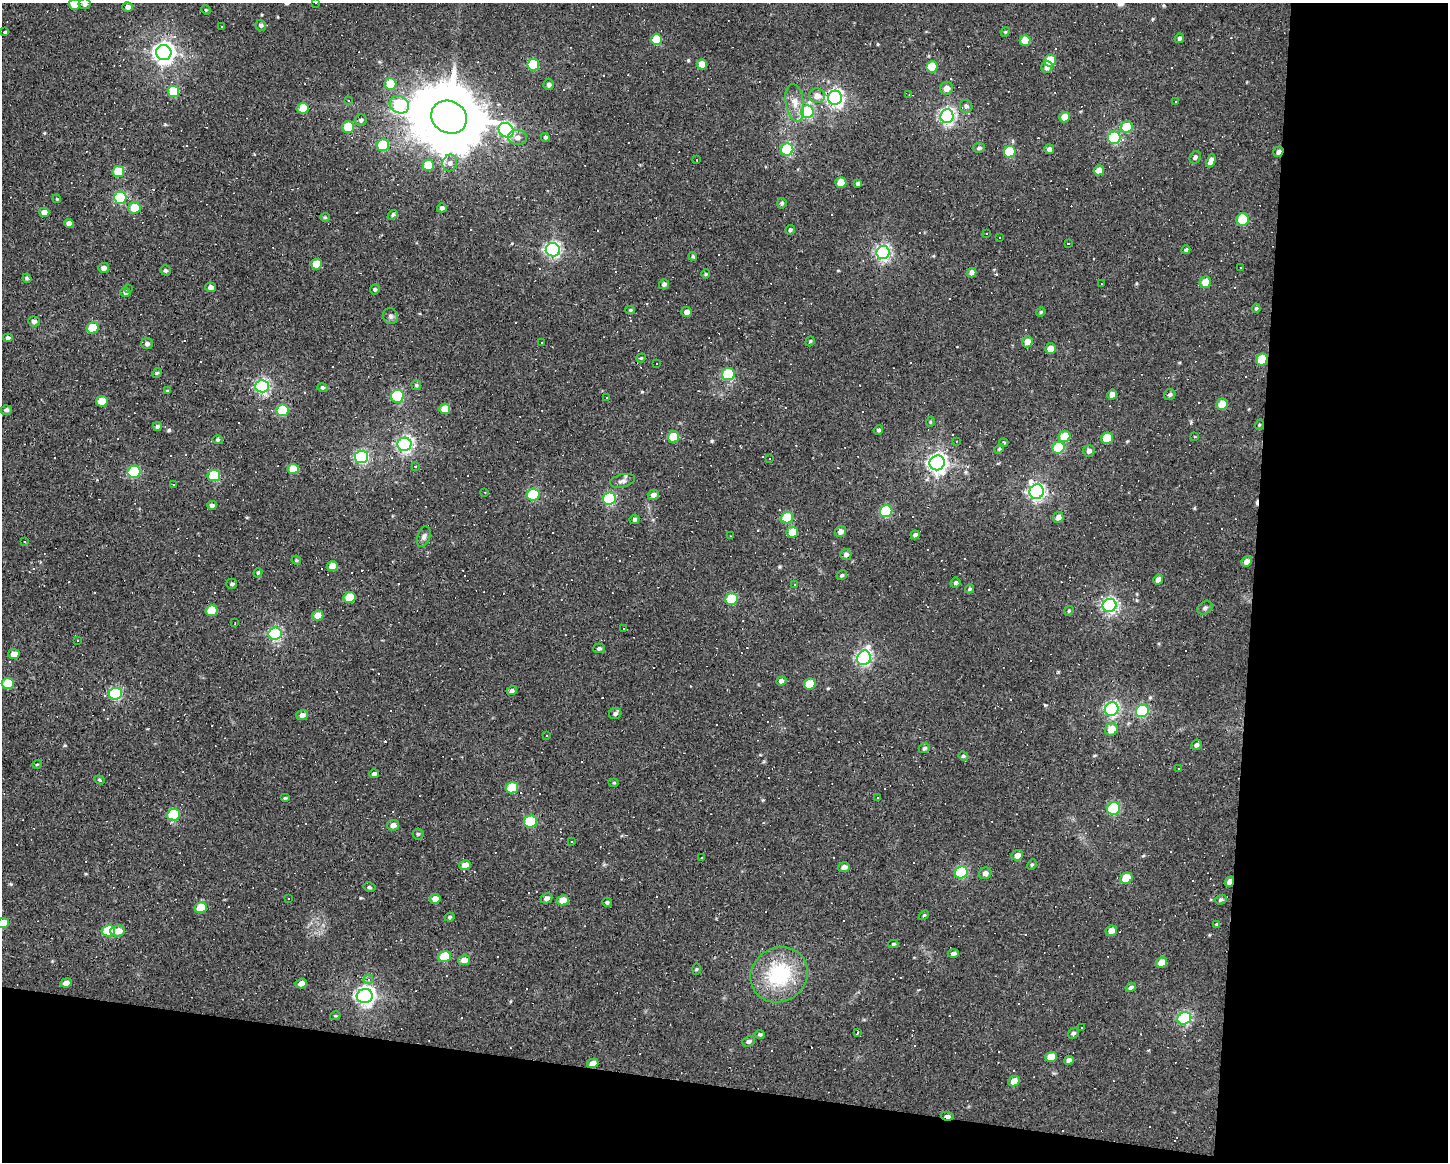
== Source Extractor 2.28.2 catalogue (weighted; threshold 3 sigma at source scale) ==
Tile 12 of 3 x 4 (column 3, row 4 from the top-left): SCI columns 2999-4444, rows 1-1160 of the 4664 x 4640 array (HDU 1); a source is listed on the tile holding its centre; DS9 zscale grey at full resolution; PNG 1450 x 1164 px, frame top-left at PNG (2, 3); each listed source drawn as its Kron ellipse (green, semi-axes under 4 px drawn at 4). Shown black and unused: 20% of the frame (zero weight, under 3 of 4 exposures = <1% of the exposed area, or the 3 px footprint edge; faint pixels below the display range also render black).
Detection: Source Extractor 2.28.2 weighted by HDU 2 'WHT'; one run over the whole footprint, this tile lists its part. Background 0.037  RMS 0.0064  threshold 0.0288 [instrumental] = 3 sigma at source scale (4.5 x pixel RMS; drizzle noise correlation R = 1.50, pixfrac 1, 0.05/0.05 arcsec/px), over >= 5 px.
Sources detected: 389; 128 cosmic-ray / hot-pixel residue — neither listed nor drawn; the other 261 listed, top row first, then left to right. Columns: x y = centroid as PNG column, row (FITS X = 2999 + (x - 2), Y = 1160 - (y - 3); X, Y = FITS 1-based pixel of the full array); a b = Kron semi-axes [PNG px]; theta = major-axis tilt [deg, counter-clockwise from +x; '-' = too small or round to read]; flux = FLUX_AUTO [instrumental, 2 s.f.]
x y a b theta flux
315 3 3 3 - 5
74 4 5 5 - 15
84 4 6 5 - 2.1
128 7 5 4 - 2.2
206 10 5 4 - 0.58
261 25 5 5 - 1.8
222 26 3 2 - 0.53
5 32 3 3 - 0.89
1005 32 5 4 - 0.6
1179 38 5 4 - 1.1
657 39 6 5 - 21
1025 41 5 5 - 13
164 53 8 7 - 380
1050 61 6 5 - 21
702 64 5 5 - 9.5
533 65 6 6 - 39
932 67 6 5 - 22
1047 67 6 5 - 2.9
390 84 6 6 - 19
549 85 5 5 - 1.7
946 88 6 6 - 3.9
173 91 6 5 - 22
909 95 3 2 - 0.6
817 96 8 7 - 5
835 98 7 7 - 210
348 100 3 3 - 1
1176 101 2 2 - 0.39
795 103 19 9 -81 6.8
399 105 10 8 -30 62
966 106 6 6 - 1.6
303 108 5 5 - 16
807 112 6 6 - 64
947 116 7 6 - 190
449 117 18 16 -27 5700
1064 117 5 5 - 8
361 120 6 5 - 1.3
348 127 6 5 - 23
1127 127 6 5 - 23
506 130 8 6 -42 140
517 137 10 7 -6 3.5
545 137 5 4 - 0.98
1114 138 6 6 - 72
383 145 6 6 - 31
979 148 6 5 - 1.4
1049 149 5 4 - 2.3
787 150 6 6 - 69
1010 152 6 6 - 33
1278 152 5 4 - 2
1195 157 6 5 - 1.4
697 160 3 2 - 0.4
1211 161 7 4 68 3.3
450 163 8 7 - 2.6
428 165 5 5 - 18
1099 170 5 5 - 4.7
118 172 6 5 - 21
841 183 5 5 - 11
858 183 4 4 - 1.3
120 198 6 6 - 58
57 199 4 3 - 0.55
782 203 5 4 - 1.1
134 208 6 5 - 13
442 208 5 4 - 1.5
44 212 5 4 - 3.8
393 215 6 4 41 1.1
325 217 4 4 - 0.67
1243 220 6 6 - 35
69 223 5 4 - 3
790 230 5 4 - 1.1
986 234 3 3 - 8.9
1000 238 3 3 - 9.1
1068 244 3 2 - 0.48
553 250 7 7 - 170
1186 250 4 4 - 0.96
883 252 7 6 - 150
693 256 4 3 - 0.73
316 264 5 5 - 13
1240 267 3 3 - 6.8
104 268 5 5 - 2.6
165 270 5 5 - 1.2
972 273 5 4 - 2.8
706 274 5 4 - 0.72
27 278 5 4 - 0.78
1205 282 6 5 - 8.8
664 284 5 5 - 1.5
1102 284 3 2 - 0.44
210 287 5 5 - 2.5
128 288 3 3 - 0.61
375 289 5 4 - 1
125 292 5 4 - 1.9
1256 308 5 4 - 0.89
630 310 5 4 - 0.77
687 312 5 5 - 3.2
1041 312 5 4 - 0.74
390 316 8 7 - 2
34 321 6 5 - 1.8
92 328 6 5 - 18
8 338 5 4 - 1.5
810 341 5 3 - 0.72
1027 342 5 5 - 5.2
541 343 2 2 - 0.42
147 344 6 5 - 1.8
1051 349 5 5 - 7.5
641 358 5 4 - 0.62
1262 360 6 5 - 25
657 363 2 2 - 0.47
157 373 5 4 - 0.78
728 374 6 6 - 33
416 385 5 4 - 0.84
262 386 6 6 - 140
322 388 5 4 - 0.97
167 391 4 4 - 0.66
1170 394 6 5 - 1.3
1112 395 5 4 - 4.6
397 396 6 6 - 59
607 398 2 2 - 0.49
102 401 6 5 - 10
1222 404 6 5 - 13
445 409 5 5 - 9.9
6 410 5 5 - 1.5
282 410 6 6 - 31
930 422 5 3 - 0.59
1259 425 5 3 - 0.56
157 426 4 4 - 1.6
878 430 5 4 - 1.2
1195 436 3 3 - 1.1
673 437 6 5 - 18
1064 437 6 5 - 16
1107 438 6 5 - 17
218 440 5 4 - 1.1
956 441 3 2 - 0.47
1004 443 4 3 - 0.73
404 444 7 6 - 190
1058 448 6 5 - 40
999 449 6 3 45 0.75
1089 451 6 5 - 2.2
361 457 6 6 - 120
769 459 2 2 - 0.52
937 463 7 7 - 300
415 466 3 2 - 1.1
293 469 5 5 - 13
134 472 6 6 - 55
214 476 6 5 - 41
622 481 13 6 14 2.4
173 484 3 3 - 2.5
485 492 3 2 - 0.49
1037 492 7 7 - 210
533 495 6 6 - 48
653 495 5 5 - 2.6
609 499 6 6 - 77
212 505 5 4 - 1.6
886 511 6 6 - 56
1058 517 5 5 - 3.4
787 518 6 5 - 27
634 519 5 4 - 1.2
841 531 6 5 - 3
792 532 6 5 - 12
915 535 4 4 - 1.6
731 536 2 2 - 0.36
424 537 10 6 72 2
25 542 3 2 - 0.53
846 554 5 5 - 2.3
296 560 5 4 - 0.73
1246 561 5 5 - 3.2
332 566 5 5 - 8.7
258 573 5 4 - 0.73
842 575 5 4 - 0.97
1158 579 5 4 - 2.8
955 583 5 4 - 1.1
232 584 5 5 - 1.2
795 585 3 3 - 3.4
970 589 4 4 - 1
350 597 6 5 - 17
731 599 6 5 - 28
1109 605 7 6 - 160
1205 608 8 6 28 1.6
211 611 6 5 - 18
1069 611 5 4 - 0.76
318 615 5 5 - 8.4
235 623 3 2 - 0.46
623 629 3 3 - 2.1
275 634 7 6 - 110
77 641 2 2 - 0.54
599 648 5 4 - 1.1
14 654 5 5 - 5.9
864 658 7 6 - 150
781 681 5 4 - 2
8 684 6 5 - 25
810 684 6 5 - 18
512 691 5 4 - 1.6
115 694 6 6 - 87
1112 709 7 6 - 130
1142 711 7 6 - 66
615 714 6 5 - 1.6
302 715 6 5 - 2.4
1111 729 6 6 - 9
547 735 3 2 - 0.78
1196 745 5 5 - 1.5
924 748 6 5 - 1.2
963 756 5 4 - 0.86
37 764 5 3 - 0.47
1178 768 2 2 - 0.43
374 774 5 4 - 2
99 780 5 4 - 0.76
614 783 5 3 - 0.64
512 788 6 5 - 24
285 798 5 4 - 0.75
877 798 3 2 - 0.4
1114 808 7 6 - 64
173 815 6 5 - 37
531 822 6 6 - 47
393 825 6 5 - 3
418 834 5 5 - 0.97
571 842 3 3 - 14
1017 855 6 5 - 3.7
702 858 3 3 - 17
465 865 6 5 - 5.8
1032 865 5 4 - 0.81
844 867 6 5 - 3.4
961 872 6 6 - 60
985 873 6 6 - 3.1
1126 878 6 5 - 18
1230 882 5 4 - 5.6
369 887 6 4 -12 1.1
288 898 2 2 - 0.53
546 898 6 5 - 2.1
435 899 6 5 - 4.7
563 900 6 5 - 7.8
1221 900 6 4 21 1.3
607 902 4 4 - 0.95
201 908 6 5 - 16
924 915 6 3 44 0.72
450 917 5 3 - 0.84
3 923 6 5 - 11
1217 924 4 3 - 0.85
108 931 7 5 11 37
118 931 7 5 6 5.4
1111 931 6 5 - 5.1
893 944 5 4 - 0.73
953 954 5 4 - 1.9
444 956 6 5 - 26
464 960 6 5 - 4.4
1161 962 6 5 - 7
696 969 6 4 88 0.7
779 975 29 27 35 46
368 979 5 4 - 2.3
66 983 6 4 8 3.9
301 984 6 4 18 3.4
1131 987 5 4 - 1.5
365 996 8 7 - 270
335 1016 5 3 - 0.57
1184 1018 7 6 - 100
1081 1028 3 3 - 2
858 1033 4 3 - 3.7
1073 1033 6 5 - 1.2
760 1034 5 4 - 0.97
749 1041 6 5 - 1.4
1051 1057 6 5 - 8.6
1069 1060 5 4 - 2
593 1063 6 4 17 4.7
1014 1081 6 5 - 6
947 1116 6 3 -10 3.1
Overlapping masked pixels (flux is a lower limit): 5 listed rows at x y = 1278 152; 1262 360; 1230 882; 593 1063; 947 1116
Isophote crosses this tile's border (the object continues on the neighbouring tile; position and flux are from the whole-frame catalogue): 4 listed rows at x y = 315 3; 74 4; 84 4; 3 923
Unlisted compact peaks at least as high as the median listed source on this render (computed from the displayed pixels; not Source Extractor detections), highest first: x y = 169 430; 712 441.